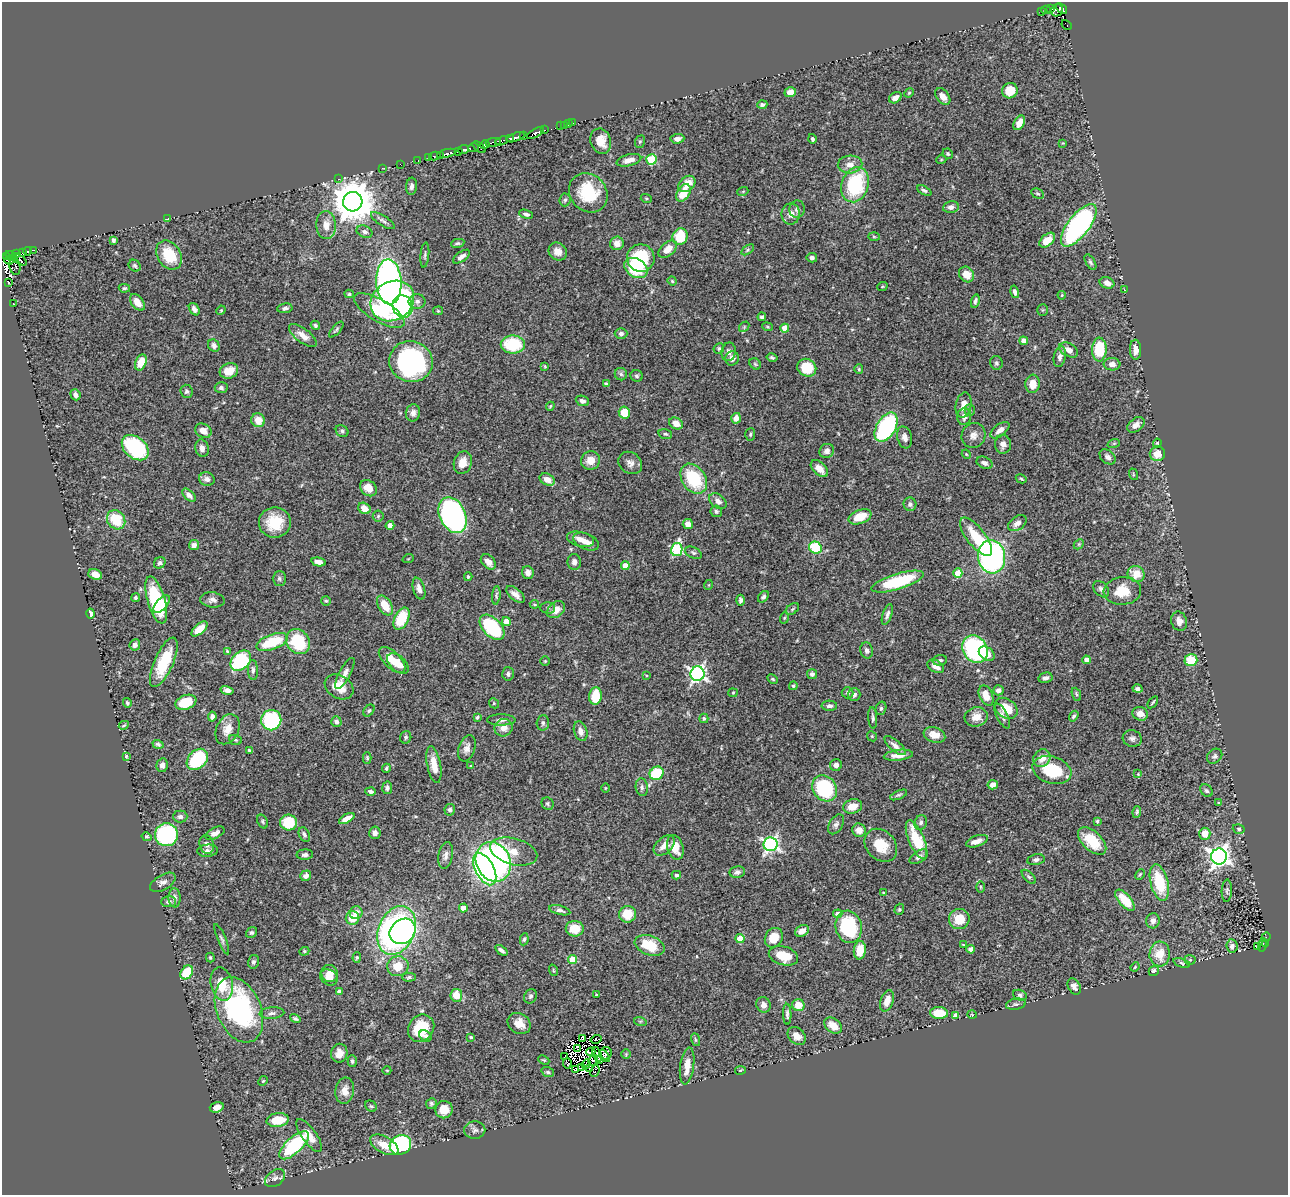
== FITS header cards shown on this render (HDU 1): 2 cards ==
NAXIS1  =                 1286
NAXIS2  =                 1193

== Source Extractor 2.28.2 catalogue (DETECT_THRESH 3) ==
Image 1286 x 1193 px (HDU 1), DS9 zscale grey, 1 PNG px = 1 image px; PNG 1290 x 1197 px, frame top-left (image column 1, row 1193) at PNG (2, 2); each listed source drawn as its Kron ellipse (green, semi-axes under 4 px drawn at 4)
Background 0.527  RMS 0.024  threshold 0.0734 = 3 sigma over >= 5 px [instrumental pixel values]
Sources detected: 524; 16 with non-positive FLUX_AUTO (blend fragments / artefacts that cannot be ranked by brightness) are neither listed nor drawn; of the other 508, the 500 brightest by FLUX_AUTO listed and drawn (8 fainter detections omitted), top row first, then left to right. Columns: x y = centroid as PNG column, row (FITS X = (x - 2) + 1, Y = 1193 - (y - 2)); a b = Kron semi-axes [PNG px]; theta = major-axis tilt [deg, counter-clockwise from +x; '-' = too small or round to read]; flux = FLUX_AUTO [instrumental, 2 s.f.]
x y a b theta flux
1062 8 6 4 -42 120
1050 9 3 2 - 11
1046 10 5 3 - 29
1057 10 6 5 - 130
1041 12 3 3 - 18
1067 25 6 3 -49 9.2
1010 91 8 7 - 28
790 92 6 5 - 14
909 93 5 4 - 1.8
943 97 9 6 -52 11
895 98 7 5 34 10
762 105 5 4 - 3.9
573 123 2 2 - 5.7
1019 123 8 5 59 15
568 124 3 2 - 1.7
565 125 4 2 - 5.7
560 126 3 2 - 2.4
544 130 3 2 - 10
535 133 9 3 27 120
524 135 3 2 - 7.3
516 137 9 4 20 170
511 139 4 2 - 66
677 139 7 5 5 7
812 139 5 4 - 3.8
502 141 6 4 23 37
601 141 13 10 -71 23
493 142 8 3 9 84
640 142 6 5 - 2.5
1063 143 3 3 - 1.4
485 145 5 3 - 120
479 147 7 3 -39 25
473 148 5 3 - 40
463 150 5 3 - 28
458 152 4 2 - 72
447 153 10 3 13 93
948 154 5 4 - 2.6
435 156 6 3 12 24
440 156 2 2 - 17
429 157 3 2 - 5.7
418 160 2 2 - 5.7
629 160 12 5 14 13
651 160 5 5 - 90
941 160 5 3 - 1.6
400 164 2 2 - 8.3
850 164 12 9 3 15
382 168 3 2 - 5
338 179 2 2 - 55
687 184 9 7 42 20
855 185 18 13 70 130
411 186 8 5 85 5.5
924 190 8 4 -26 3.5
743 191 5 3 - 1.5
588 193 21 18 -48 74
683 193 9 6 59 33
1038 194 7 4 -28 2.7
646 198 5 3 - 1.6
565 200 6 5 - 3.4
353 202 10 9 - 5600
951 207 8 6 10 6.6
797 209 9 7 78 5.5
526 214 7 4 -16 4.4
791 214 10 9 - 11
167 219 3 2 - 7.2
383 221 14 5 -33 5.6
326 225 14 10 -88 18
1079 225 25 10 52 350
364 232 8 6 -23 5.6
874 236 5 3 - 1.9
680 237 8 7 - 55
113 240 4 3 - 3.8
1047 240 9 5 41 30
458 243 7 3 13 2.8
617 243 7 6 - 13
668 249 11 6 42 20
33 250 3 2 - 23
748 250 7 4 34 2.4
27 251 4 2 - 22
558 251 10 8 -39 14
22 252 3 3 - 24
16 254 3 2 - 31
169 255 16 11 -56 55
425 255 12 4 84 3.8
6 256 4 3 - 96
11 256 6 3 -33 59
462 257 10 4 36 7.4
641 258 14 13 - 97
812 258 5 4 - 5.2
19 259 9 4 -32 150
9 260 4 3 - 55
1090 262 9 4 -60 3.5
15 266 9 5 -80 20
135 266 6 5 - 3.2
636 268 12 9 -32 80
967 274 8 7 - 19
672 281 4 3 - 1.7
389 282 22 12 -87 530
9 283 3 2 - 11
1107 283 7 5 -22 10
882 287 5 3 - 1.5
124 288 5 4 - 2.6
1125 290 2 2 - 9.5
1015 292 6 4 -76 5.4
349 294 4 4 - 2.8
1062 295 4 4 - 1.5
392 301 23 19 33 380
417 301 8 7 - 6.4
975 301 7 3 76 3.9
137 302 9 6 -53 14
13 303 2 2 - 2.3
403 306 11 10 - 110
285 308 7 5 9 4.8
194 309 7 4 -55 7.6
221 310 5 4 - 1.5
1043 310 5 5 - 1.9
379 311 28 11 -31 62
438 311 5 4 - 1.8
762 317 4 4 - 3.6
315 325 5 4 - 2.9
744 327 6 4 49 2.5
767 327 5 4 - 2
785 328 4 4 - 31
336 329 10 4 49 3.2
621 334 6 5 - 4.5
303 335 16 7 -37 14
1024 341 4 4 - 15
513 345 12 9 1 89
214 346 6 5 - 6.5
719 348 5 5 - 2.9
1099 349 12 7 88 73
1069 350 10 6 -29 10
1135 350 10 5 -88 13
729 352 9 7 79 6.9
1060 357 10 6 78 7.2
732 358 7 6 - 9.9
772 358 5 4 - 3.1
141 362 8 5 68 27
411 362 22 20 -18 290
996 363 7 6 - 3.6
755 364 6 5 - 2.7
1112 364 8 6 -5 8.5
545 366 4 3 - 1.6
807 368 10 8 -29 45
859 369 5 4 - 1.9
229 371 9 7 20 22
621 374 6 6 - 3.9
637 376 6 5 - 3.1
606 384 4 4 - 3.8
1033 384 9 7 84 17
221 388 6 5 - 5
186 391 6 6 - 4.1
75 395 6 5 - 6.9
582 401 7 5 -23 5.1
963 405 13 7 80 13
550 406 4 3 - 1.8
970 410 5 5 - 2.8
624 412 6 5 - 35
413 413 8 7 - 7.9
964 417 8 7 - 9.8
736 418 5 5 - 12
258 420 7 6 - 22
676 423 7 5 -30 14
1136 425 9 6 38 11
886 427 16 9 59 180
1000 430 11 5 39 9.9
203 431 9 6 -32 15
342 431 7 5 -40 3.5
665 434 7 5 -17 3.1
750 434 6 5 - 2.9
973 435 13 11 60 11
905 437 11 7 -75 8.5
1114 443 6 4 19 1.6
1157 443 4 4 - 2.4
1003 444 9 8 - 9
135 448 15 10 -40 190
202 448 9 6 -76 8.1
827 451 7 7 - 7
966 454 5 3 - 1.6
1157 454 7 7 - 20
1108 457 9 6 -41 6.2
590 460 9 9 - 18
463 463 11 9 70 17
630 463 12 10 -36 9.8
985 463 8 5 -24 6.2
819 469 10 6 -44 16
1133 474 6 3 -72 1.9
207 479 8 6 -16 6.4
547 479 8 5 -26 14
694 479 16 11 -55 88
1021 479 5 4 - 2
368 488 9 7 -44 18
189 495 8 4 -43 6.5
718 501 10 6 -39 8.6
910 504 7 6 - 4.6
364 508 7 5 -31 16
716 511 6 5 - 3.2
453 515 19 13 -65 420
378 516 5 5 - 2.5
860 517 12 7 21 35
116 520 10 8 -52 52
275 522 16 15 - 47
1017 523 10 6 37 9.1
688 524 5 5 - 10
390 525 4 4 - 13
976 537 23 9 -52 52
580 539 14 7 -14 13
586 542 14 8 -22 13
1079 544 5 4 - 2.1
194 545 5 5 - 6.7
815 548 6 5 - 81
677 549 7 5 78 160
693 553 9 5 -26 3.9
991 557 17 13 -83 420
408 559 6 3 19 1.6
318 562 7 4 -13 9.1
488 562 9 6 -46 11
574 562 8 6 -87 7.7
160 563 6 5 - 4.5
625 565 4 4 - 18
528 573 6 6 - 7.9
958 573 4 4 - 45
95 574 7 5 -20 13
1136 574 9 8 - 26
468 577 4 3 - 1.9
279 578 7 7 - 3.9
897 582 27 8 17 110
708 585 5 3 - 1.4
419 589 11 6 -74 8.8
1101 589 9 6 -46 5.4
1122 591 19 14 6 38
515 594 11 5 -41 9
496 595 9 4 85 3.1
763 597 6 4 51 3.6
135 598 4 4 - 2.8
156 600 24 8 -74 120
212 600 12 7 -5 7.3
740 600 5 4 - 4.6
326 601 5 4 - 2.3
162 604 11 5 49 30
534 604 5 3 - 1.7
385 605 11 6 -59 30
548 608 7 5 -1 3.4
792 609 7 5 36 3
556 610 10 7 41 14
91 614 5 3 - 5.6
887 614 11 4 71 5.1
784 618 6 3 71 1.9
401 619 12 7 65 63
1179 621 10 7 -73 10
506 622 4 4 - 14
492 627 15 9 -46 120
199 629 10 5 42 23
272 642 16 7 20 74
298 642 13 11 -49 76
135 645 6 5 - 6
975 649 14 12 -55 230
867 650 8 6 -75 4.8
227 651 4 3 - 1.9
987 654 9 6 -36 20
392 660 17 8 -44 29
940 660 7 5 8 3.4
1087 660 4 4 - 19
1191 660 6 6 - 45
241 661 12 8 44 130
545 661 5 5 - 1.9
164 662 26 9 66 64
398 664 13 7 -42 23
936 666 9 6 -30 13
253 670 10 5 -87 5
345 673 17 5 62 9.2
508 674 7 6 - 4.1
697 674 7 7 - 490
812 674 5 5 - 5
646 675 4 3 - 1.3
1046 678 7 5 15 5.8
773 679 6 4 -28 2.2
793 686 4 4 - 2.6
339 687 15 11 -32 26
1138 689 5 3 - 4.4
227 690 6 4 -15 5.6
998 690 5 5 - 7.2
733 693 5 4 - 1.8
848 693 6 5 - 3.6
854 694 6 6 - 5.6
1076 694 7 4 -68 2.7
595 696 9 6 83 42
986 696 11 6 -65 21
186 702 11 7 20 42
1153 702 7 2 53 2.1
127 703 5 4 - 3.2
494 703 5 4 - 2.2
829 706 8 5 -1 4.9
881 708 7 5 75 3.3
1006 708 12 9 -37 33
369 711 7 4 49 2.9
1140 714 8 6 -18 12
1002 716 14 5 -63 6.7
1074 716 6 4 57 3.4
212 717 5 4 - 4.4
477 717 4 3 - 2.5
976 717 11 9 14 17
704 718 5 4 - 3.3
873 718 11 4 -86 3.9
271 720 10 10 - 150
501 720 14 5 0 6.8
336 722 5 5 - 4.9
543 723 7 6 - 4.5
124 725 5 3 - 1.9
504 728 9 8 - 16
228 729 16 11 63 18
581 731 10 6 -73 10
934 735 11 7 -18 16
872 736 5 4 - 1.9
406 737 6 5 - 2.9
1132 738 9 8 - 6.6
235 740 6 5 - 2.6
158 744 5 4 - 3.3
895 746 13 5 -41 8.5
467 748 13 8 71 10
249 750 4 4 - 2.7
898 755 14 5 6 16
126 756 3 3 - 1.8
1215 756 8 6 43 4.6
367 758 6 4 -89 2.4
1042 758 9 8 - 18
197 759 12 9 45 110
162 765 7 5 78 6.9
434 765 18 7 -79 23
836 765 6 6 - 9.2
471 766 4 3 - 1.5
386 768 4 3 - 2.4
1052 770 20 13 -17 73
657 773 7 6 - 65
1138 774 4 4 - 1.4
993 785 5 4 - 9.4
642 787 9 6 -82 4.8
387 788 6 5 - 4.7
605 788 4 3 - 1.3
825 788 14 11 -52 130
370 791 5 4 - 4.4
1206 791 7 5 -44 3.4
899 795 9 4 23 3
1218 803 4 3 - 1.9
548 804 6 5 - 3.2
853 806 10 7 16 20
450 810 6 5 - 4.1
1137 812 6 3 82 2.9
180 816 7 6 - 5.2
347 818 8 4 30 15
1097 821 4 3 - 2.4
263 822 7 5 -63 3
289 822 8 8 - 48
921 822 7 6 - 4.7
836 824 11 6 57 5.6
1239 829 6 4 -17 2.8
859 830 7 6 - 13
215 833 10 5 27 8.4
375 833 6 5 - 7.1
1205 834 6 5 - 21
166 835 11 11 - 230
304 835 8 5 -65 4.1
147 837 5 4 - 2.4
916 840 21 7 -67 64
977 841 11 5 19 12
1092 841 17 9 -43 45
207 844 9 7 -74 8
771 844 7 7 - 440
664 845 12 7 43 15
881 845 18 14 -46 36
675 847 12 8 -75 25
208 851 10 6 5 7.4
514 852 24 13 -15 37
305 855 8 5 4 5
446 855 13 7 80 8.3
1219 856 8 8 - 900
919 857 10 5 32 6.4
1036 860 9 5 12 4.8
493 862 20 17 -65 480
485 869 17 9 -62 290
737 872 8 6 11 5.1
1140 874 5 3 - 2.1
676 875 4 3 - 2.8
306 876 6 5 - 7.3
1029 877 9 4 -45 3.4
163 882 14 7 30 8.3
1159 883 18 9 -75 71
980 887 6 4 -89 1.9
1227 891 11 5 87 3.8
884 893 4 3 - 1.7
174 898 9 6 -87 6.5
1125 900 13 6 -49 41
169 902 7 5 3 5.1
463 908 4 4 - 24
899 909 6 4 70 2.3
560 910 11 4 -14 5.2
356 913 6 6 - 14
627 914 8 8 - 34
838 914 4 4 - 7.9
352 918 7 6 - 32
959 919 10 10 - 33
1153 921 7 6 - 8.2
849 927 16 13 -76 120
575 929 9 8 - 32
396 930 25 18 67 510
403 931 14 11 42 250
802 931 7 5 32 15
252 933 6 5 - 3
1266 937 5 2 - 3.5
774 938 10 8 57 33
222 939 16 4 -68 4.8
524 939 6 4 81 3
740 939 4 4 - 43
1266 943 4 2 - 16
650 945 15 9 -19 52
963 945 4 3 - 1.5
1263 945 6 3 73 28
1232 946 7 5 -84 5.8
1258 946 4 2 - 5.8
971 949 4 4 - 10
501 950 7 3 -38 5.6
860 950 9 6 84 32
304 951 5 4 - 2.1
1160 954 12 10 86 30
783 956 15 9 -16 43
357 957 5 4 - 2
210 958 5 4 - 2.1
572 960 4 4 - 60
1190 960 5 5 - 2.1
254 962 7 5 74 3.7
1182 963 9 4 -19 3.2
398 966 10 10 - 28
1135 967 5 3 - 1.4
553 970 5 3 - 1.6
1154 971 5 4 - 5.7
187 972 7 5 52 49
329 973 9 8 - 13
329 977 9 7 -30 13
409 977 7 4 2 2.9
222 984 17 11 -77 41
1074 986 9 6 -59 7.6
339 992 4 3 - 4.1
456 995 6 6 - 29
596 995 3 3 - 2.1
1020 995 7 5 -22 4
530 996 7 6 - 3.9
887 1001 11 6 73 17
1016 1004 10 5 10 4.6
763 1005 8 7 - 9.3
798 1005 6 6 - 23
239 1010 34 22 -67 270
272 1013 12 5 4 5.8
939 1013 9 6 -4 34
787 1014 10 4 -88 4.8
956 1015 4 4 - 10
972 1015 5 3 - 1.4
295 1018 5 4 - 2.9
640 1021 6 4 -17 2.3
519 1023 12 9 -33 20
833 1026 10 7 -39 19
421 1028 14 12 51 63
425 1036 7 5 -42 5.2
797 1036 10 7 -43 12
471 1037 3 3 - 2
582 1039 4 3 - 3.8
596 1039 5 2 - 2.3
695 1040 6 4 -72 2.3
577 1048 3 3 - 1.4
591 1052 4 2 - 3.7
339 1053 9 8 - 14
606 1053 6 5 - 1.7
597 1054 8 2 -69 4.5
626 1054 5 4 - 1.8
565 1056 3 2 - 1.3
605 1056 7 3 -51 5.8
544 1060 6 4 -24 1.9
593 1060 6 3 57 1.7
600 1060 3 2 - 2
352 1061 5 4 - 4.1
567 1063 5 3 - 4.3
586 1064 5 3 - 3.7
687 1066 18 7 82 21
581 1068 2 2 - 1.5
576 1069 4 3 - 1.7
589 1069 4 2 - 3.9
387 1070 4 3 - 1.3
740 1070 5 3 - 1.5
595 1071 6 3 66 5.4
548 1072 6 4 -18 3
263 1081 5 4 - 1.7
345 1091 13 9 82 15
431 1103 5 5 - 3.6
371 1106 6 5 - 2.6
217 1107 7 5 20 9.1
444 1110 8 8 - 22
278 1120 11 7 7 40
475 1130 10 8 1 6.3
309 1135 19 7 -55 20
294 1145 19 8 43 140
384 1145 15 8 -28 23
400 1145 11 9 26 200
275 1178 11 7 35 8
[8 fainter detections neither listed nor drawn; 16 non-positive-flux detections neither listed nor drawn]